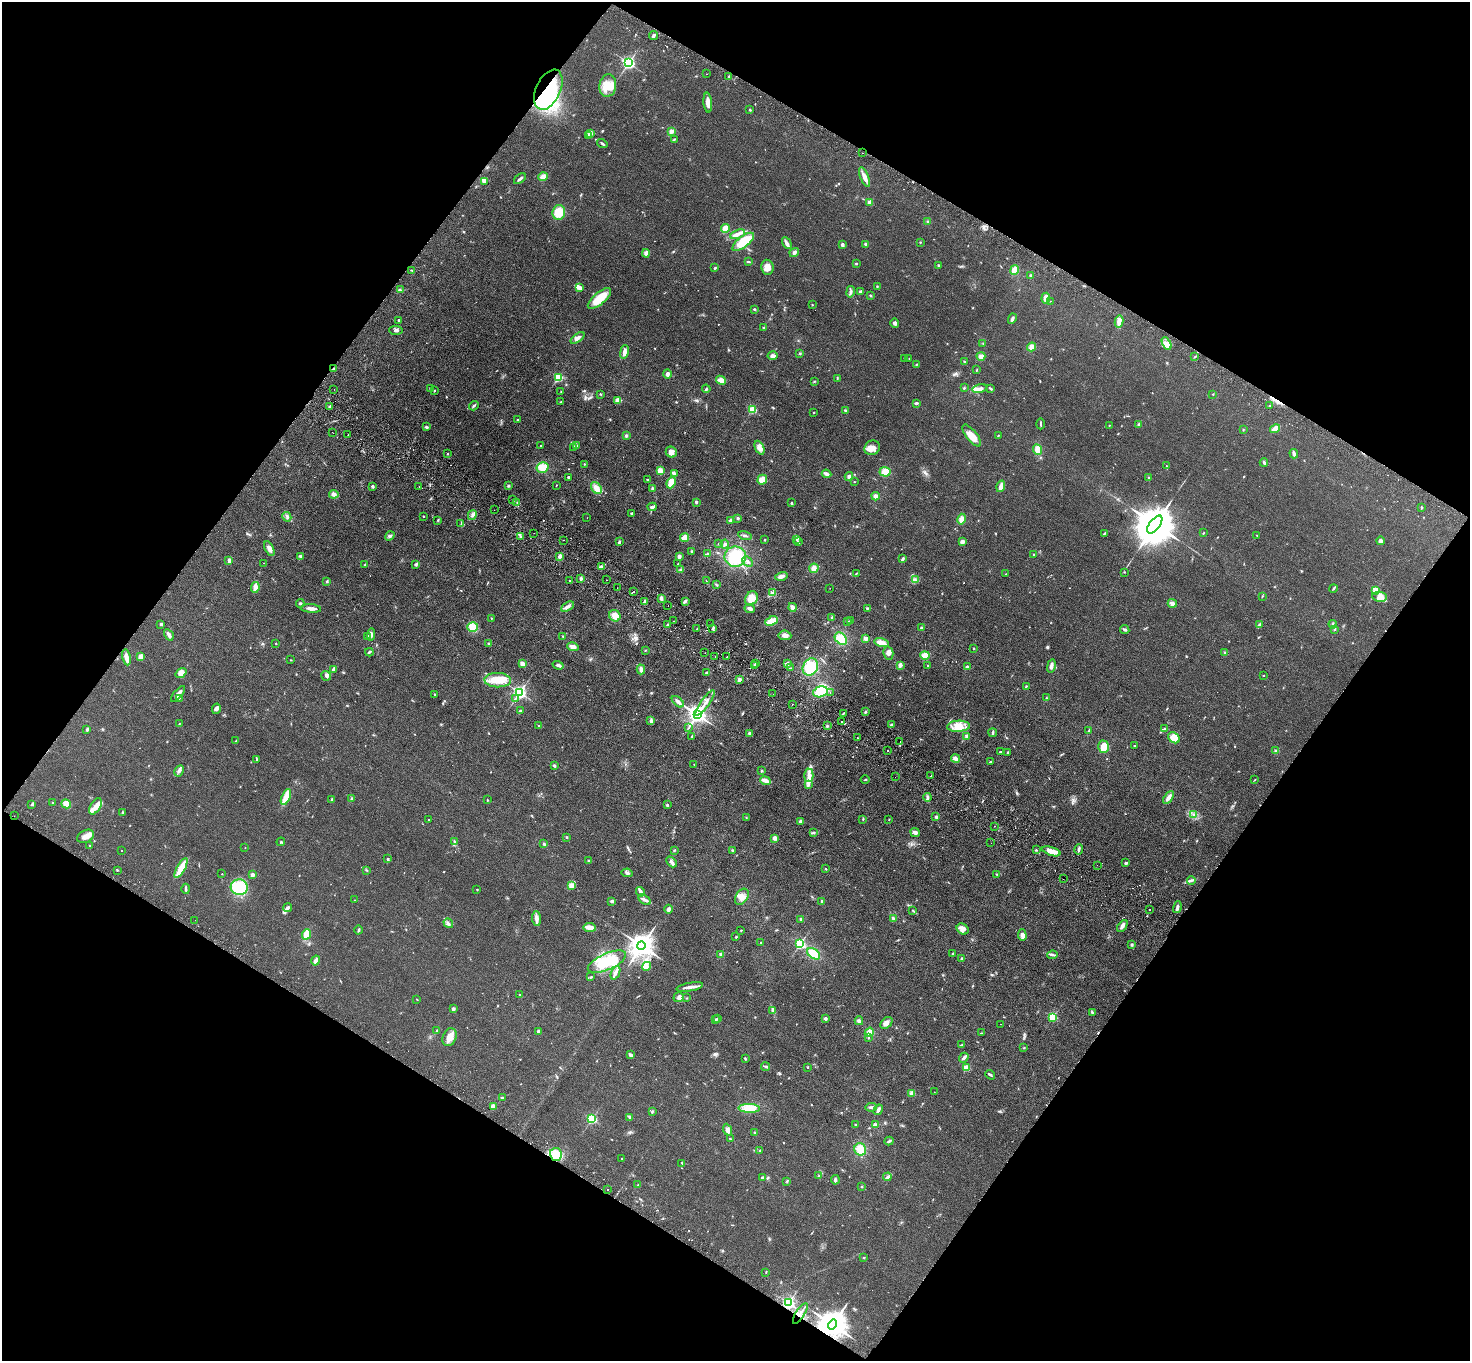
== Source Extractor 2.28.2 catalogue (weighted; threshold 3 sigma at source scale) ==
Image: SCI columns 36-5907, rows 203-5638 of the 5942 x 5980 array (HDU 1 of 3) = the unmasked area's bounding box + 8 px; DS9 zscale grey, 4 x 4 block average (1 PNG px = mean of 4 x 4 image px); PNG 1472 x 1363 px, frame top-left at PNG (2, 2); each listed source drawn as its Kron ellipse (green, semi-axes under 4 px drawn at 4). Shown black and unused: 48% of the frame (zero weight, under 2 of 3 exposures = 3% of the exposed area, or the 3 px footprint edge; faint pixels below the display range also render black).
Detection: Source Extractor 2.28.2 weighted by HDU 2 'WHT'. Background 0.0876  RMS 0.0099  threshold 0.0445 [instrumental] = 3 sigma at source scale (4.5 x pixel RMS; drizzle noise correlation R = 1.50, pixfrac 1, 0.05/0.05 arcsec/px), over >= 5 px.
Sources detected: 799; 2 too faint to see at this stretch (4 x 4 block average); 1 inside a brighter object's white glare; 37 cosmic-ray / hot-pixel residue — neither listed nor drawn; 9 coinciding with a brighter row at this scale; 30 inside a brighter listed object's ellipse — not listed separately; of the other 720, all 500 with FLUX_AUTO >= 2.85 (the completeness limit of this list) listed and drawn (220 fainter detections not listed), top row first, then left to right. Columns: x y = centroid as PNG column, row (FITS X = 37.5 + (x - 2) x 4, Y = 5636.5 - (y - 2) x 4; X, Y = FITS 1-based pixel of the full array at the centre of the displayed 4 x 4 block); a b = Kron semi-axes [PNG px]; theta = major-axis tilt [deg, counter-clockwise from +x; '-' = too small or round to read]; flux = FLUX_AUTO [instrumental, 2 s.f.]
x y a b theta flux
653 35 4 2 - 25
628 63 3 3 - 750
707 74 2 2 - 3.8
729 77 3 2 - 5.7
608 86 11 8 81 78
548 90 21 12 65 260
708 103 10 3 -85 39
750 110 2 2 - 6.6
671 131 4 3 - 15
591 133 3 2 - 6.1
588 136 4 2 - 8.3
674 139 4 2 - 4.7
602 144 5 2 - 8.5
862 153 2 2 - 8.1
543 177 5 4 - 33
865 177 10 3 -68 42
520 179 7 2 36 12
484 182 3 2 - 7.7
870 202 2 2 - 60
559 212 7 6 - 110
928 221 2 2 - 3
725 229 4 3 - 62
738 234 8 4 20 30
743 242 13 5 38 150
920 242 2 2 - 3.5
787 243 6 2 -61 34
866 244 3 3 - 13
842 245 3 2 - 14
794 252 5 4 - 14
646 253 4 4 - 19
748 261 3 2 - 6.4
856 263 2 2 - 5.5
939 265 2 2 - 5.1
767 267 7 6 - 45
715 268 3 2 - 6.7
411 270 3 2 - 3.6
1014 270 5 4 - 45
1031 276 4 3 - 7.5
877 286 3 2 - 4.2
580 288 4 2 - 27
400 290 2 2 - 3.5
850 292 5 3 - 13
860 292 2 2 - 24
870 296 4 2 - 4.6
599 298 14 6 39 150
1046 298 5 3 - 47
1051 301 2 2 - 7.1
812 305 2 2 - 3.1
755 309 3 2 - 6.3
1012 319 5 2 - 17
398 320 4 2 - 4.4
1119 322 6 4 78 34
895 323 5 3 - 12
763 328 3 2 - 5.3
396 330 7 3 -1 15
578 338 8 3 37 25
983 343 2 2 - 3.1
1167 344 6 3 -61 27
1031 347 4 4 - 28
624 352 7 3 80 28
800 353 2 2 - 5.5
773 356 5 4 - 16
981 356 4 4 - 26
1195 356 3 2 - 4.9
904 358 2 2 - 3.8
909 358 2 2 - 4
964 362 2 2 - 4.1
916 364 3 2 - 4.2
333 369 4 2 - 9.8
977 369 3 2 - 3.5
667 374 4 3 - 14
558 377 2 2 - 330
837 378 3 2 - 4.5
721 380 5 4 - 40
814 381 3 2 - 3.5
430 388 2 2 - 3
964 388 3 2 - 4.8
334 389 2 2 - 3.3
706 389 4 2 - 6.5
980 389 7 3 12 30
991 389 4 2 - 7.2
434 391 3 2 - 3.4
561 391 2 2 - 3.3
600 394 3 2 - 3.8
1213 394 2 2 - 3.2
618 400 4 3 - 23
561 402 3 2 - 3.8
916 403 3 2 - 14
1269 405 2 2 - 4.5
474 406 5 2 - 8.1
329 407 3 2 - 6.3
752 410 2 2 - 300
845 411 3 2 - 8.5
814 412 2 2 - 3.8
518 420 2 2 - 9.1
1041 424 5 2 - 6.2
1139 424 4 2 - 7.3
1109 425 2 2 - 3.9
427 427 4 2 - 6.9
1275 429 5 4 - 45
1243 430 2 2 - 3.3
333 433 2 2 - 4.2
348 435 2 2 - 3.5
626 435 3 3 - 7.7
972 436 13 5 -52 61
998 436 2 2 - 4.1
540 445 2 2 - 5
576 446 3 2 - 15
573 447 2 2 - 4.1
759 448 7 4 -64 25
872 448 8 7 - 46
1038 450 6 3 -68 49
671 452 6 5 - 27
447 454 2 2 - 3.9
1294 454 5 3 - 18
1264 463 4 2 - 11
584 464 2 2 - 3.8
1166 466 2 2 - 3
542 467 6 5 - 70
660 470 4 3 - 32
885 472 5 5 - 57
674 474 4 2 - 15
826 474 5 2 - 23
849 476 4 3 - 14
568 477 2 2 - 8.1
1149 478 3 2 - 3
648 480 2 2 - 3.3
762 480 5 4 - 57
854 482 2 2 - 3.2
671 483 6 4 65 62
508 485 3 2 - 11
556 485 2 2 - 2.9
372 486 3 3 - 10
1001 486 6 3 72 32
419 487 2 2 - 3
596 488 6 4 -52 50
652 488 3 2 - 11
334 494 5 3 - 16
876 496 4 3 - 24
513 500 2 2 - 7
517 502 2 2 - 16
696 502 3 2 - 9.5
791 503 2 2 - 5.5
652 507 4 3 - 17
1422 507 3 2 - 5.7
494 510 2 2 - 3.9
632 513 3 2 - 6.4
472 515 5 3 - 14
423 516 2 2 - 10
287 517 5 3 - 12
587 518 2 2 - 4.6
738 518 3 2 - 7.2
962 519 5 3 - 37
438 520 2 2 - 4.6
730 520 3 2 - 18
461 524 2 2 - 3.1
1155 524 10 5 53 33000
534 533 2 2 - 9
1104 533 3 2 - 4.4
1203 533 3 2 - 3.7
745 535 7 2 -14 12
1257 535 2 2 - 2.9
390 536 5 3 - 12
520 536 3 2 - 5.8
685 537 4 3 - 48
797 539 4 2 - 8.2
564 540 2 2 - 8.5
764 540 2 2 - 3.1
1380 541 4 4 - 22
619 542 3 2 - 11
798 542 4 2 - 5.3
962 542 3 3 - 19
719 544 2 2 - 3.2
725 544 4 3 - 9.8
269 549 8 4 -62 26
692 551 3 2 - 7.3
707 554 4 2 - 5.4
1033 555 3 2 - 4.4
300 556 3 2 - 10
560 556 3 2 - 25
679 556 3 3 - 18
735 557 11 10 - 190
902 559 3 2 - 15
229 560 4 3 - 15
748 561 6 3 -45 15
263 563 2 2 - 4.7
416 564 2 2 - 36
678 564 2 2 - 3.2
365 565 3 2 - 6.1
602 567 4 3 - 19
814 568 4 4 - 30
681 570 3 2 - 18
1124 572 2 2 - 4.4
856 573 2 2 - 2.9
1006 574 2 2 - 3
781 576 6 4 14 26
581 578 3 3 - 12
606 580 2 2 - 16
915 580 2 2 - 3.3
570 581 2 2 - 2.9
706 581 4 2 - 4.6
327 582 3 2 - 6.2
716 585 4 2 - 6
255 587 5 2 - 61
617 588 2 2 - 3.4
830 588 2 2 - 2.9
1333 588 4 2 - 6.7
1376 590 2 2 - 130
633 592 2 2 - 6.6
773 592 4 3 - 12
1262 596 2 2 - 3.1
1379 597 7 5 -7 29
661 598 3 2 - 21
751 598 7 6 - 78
685 601 3 2 - 19
644 602 4 3 - 10
300 603 4 3 - 8.3
1172 603 4 4 - 16
668 606 2 2 - 17
567 607 7 2 32 22
792 607 4 3 - 19
311 608 10 3 -5 27
750 608 5 3 - 20
867 608 3 2 - 6.3
615 616 6 5 - 61
832 617 3 2 - 5.8
491 618 2 2 - 3.2
674 621 2 2 - 3.8
771 621 6 4 22 77
851 621 3 2 - 7.9
848 622 4 2 - 7
161 624 3 2 - 9.7
711 624 2 2 - 5.7
1333 624 4 3 - 12
668 625 3 2 - 6.8
1260 625 4 3 - 18
473 627 5 4 - 62
712 628 3 2 - 6
921 628 2 2 - 9.2
697 629 2 2 - 6.2
1335 629 3 2 - 5.8
1125 630 4 2 - 8.6
371 634 6 3 83 17
169 635 6 3 -57 24
785 635 6 5 - 31
368 636 4 3 - 9.1
563 636 3 2 - 3.9
865 638 3 3 - 19
841 639 7 5 -47 110
881 643 7 4 -14 42
276 644 2 2 - 3.1
489 644 2 2 - 35
573 647 6 4 -17 26
973 648 3 2 - 3.6
645 650 3 2 - 3
369 652 4 2 - 9.1
705 653 2 2 - 3.2
888 653 6 5 - 26
1224 653 2 2 - 4.3
925 655 4 4 - 49
141 656 3 3 - 27
126 657 8 3 -80 42
715 657 2 2 - 12
727 657 2 2 - 7.5
291 660 2 2 - 3.3
756 663 3 2 - 8.5
522 664 4 3 - 26
787 664 3 2 - 24
558 665 5 3 - 18
900 665 4 3 - 19
755 666 4 2 - 7.1
928 666 2 2 - 6.3
1051 666 7 3 78 22
810 667 9 7 63 170
967 667 3 3 - 14
790 668 2 2 - 3.7
641 669 5 3 - 26
333 670 4 3 - 9.1
181 673 6 4 36 50
706 673 3 2 - 6.6
326 676 5 3 - 15
1263 676 2 2 - 3.8
739 679 2 2 - 79
498 680 13 7 -1 90
1026 686 3 2 - 5.8
820 692 7 5 16 110
519 693 2 2 - 1600
830 693 2 2 - 3.2
178 694 10 2 50 31
435 694 3 2 - 4.9
773 694 2 2 - 3.1
179 698 2 2 - 4.8
1046 698 2 2 - 4
515 699 4 2 - 6.8
678 702 7 3 -42 19
705 703 15 2 55 28
792 704 2 2 - 6.2
216 709 5 4 - 18
520 711 2 2 - 22
865 712 4 2 - 7
843 713 3 2 - 7.7
697 715 3 3 - 4200
651 721 4 3 - 16
842 721 2 2 - 3
179 724 2 2 - 3.1
891 725 3 2 - 7.9
538 726 2 2 - 7
827 726 3 3 - 8.2
958 726 11 5 3 66
689 727 4 2 - 5.9
87 729 4 3 - 8
1164 729 2 2 - 4.1
1089 730 3 2 - 3.6
993 733 4 2 - 9.8
750 734 3 3 - 15
692 736 3 2 - 5.8
967 736 4 3 - 14
857 738 2 2 - 29
1174 738 6 5 - 74
236 741 3 2 - 3.8
900 741 2 2 - 8.8
1134 746 2 2 - 13
1104 747 6 5 - 71
888 751 2 2 - 5.5
1000 751 2 2 - 3.9
1276 751 4 3 - 11
1008 752 2 2 - 8.6
257 759 3 2 - 6.1
955 759 4 3 - 29
990 762 3 2 - 6.7
694 764 2 2 - 4.9
554 766 3 2 - 8.7
179 771 6 3 62 16
761 771 3 2 - 4.7
809 775 6 4 89 30
931 776 2 2 - 44
895 777 2 2 - 3.1
865 780 4 2 - 4.8
1255 780 3 2 - 4
766 781 5 3 - 42
808 784 3 3 - 12
286 797 8 4 68 73
927 797 4 2 - 11
351 798 3 2 - 5.7
1168 798 7 3 57 30
332 799 3 2 - 6.7
487 800 3 2 - 3.6
52 803 2 2 - 3.8
32 804 3 3 - 8.3
66 804 5 4 - 41
667 805 2 2 - 21
95 806 9 5 58 42
122 812 3 2 - 5
1194 815 3 2 - 7.2
14 816 2 2 - 5.1
746 817 3 2 - 3.6
936 817 3 2 - 16
863 819 2 2 - 3.6
889 819 2 2 - 3.6
428 820 2 2 - 3.1
800 821 3 2 - 9.1
995 826 2 2 - 3.2
813 833 3 2 - 6.8
915 833 5 3 - 18
86 836 9 6 28 36
566 837 2 2 - 4.8
775 838 4 3 - 19
281 842 4 2 - 5.8
454 842 4 2 - 5
991 843 2 2 - 3
544 844 3 2 - 5.9
89 846 2 2 - 3.6
245 848 2 2 - 3.6
1079 849 5 2 - 9.5
674 850 3 2 - 5.2
732 850 2 2 - 4.4
1036 850 2 2 - 5
122 851 2 2 - 3.4
1051 851 9 4 -18 59
388 859 2 2 - 17
589 861 3 2 - 4.9
671 862 6 4 -48 18
1126 863 3 2 - 11
1097 865 2 2 - 3.7
181 868 11 3 61 130
826 869 2 2 - 8.3
117 870 2 2 - 3.2
366 870 3 2 - 4.2
627 873 5 3 - 12
222 874 2 2 - 3.9
996 874 2 2 - 3.4
252 875 2 2 - 67
1063 879 2 2 - 3.6
1191 880 4 2 - 7.3
571 885 4 4 - 16
239 887 8 8 - 280
186 889 5 2 - 11
477 889 3 2 - 3.2
640 892 5 2 - 32
742 897 9 6 57 39
354 900 2 2 - 2.9
644 900 7 3 -33 16
612 901 3 3 - 9.7
822 901 2 2 - 31
1177 907 6 3 75 14
287 908 4 3 - 18
669 909 4 3 - 20
1150 909 2 2 - 4.6
913 911 3 2 - 4.9
536 918 7 3 -85 32
893 918 3 2 - 11
801 919 3 3 - 10
195 920 2 2 - 5.6
448 923 5 2 - 10
1122 926 7 3 53 22
590 927 6 3 -4 47
963 929 6 5 - 36
358 930 4 2 - 8.8
741 930 2 2 - 3.7
306 934 5 3 - 87
1022 935 6 4 -86 28
736 937 2 2 - 6.8
761 943 2 2 - 14
800 944 2 2 - 600
1132 945 3 2 - 7
641 946 4 3 - 7200
953 953 3 2 - 4.8
721 954 3 2 - 10
814 954 7 4 -35 87
1052 955 5 3 - 11
961 959 3 2 - 4.8
316 960 5 3 - 19
607 962 20 8 24 210
646 966 5 4 - 24
615 973 7 3 67 23
591 977 3 2 - 7
690 987 13 3 9 32
520 995 2 2 - 4.4
679 997 5 5 - 22
686 998 2 2 - 3.1
417 999 2 2 - 3.6
453 1009 3 3 - 14
773 1010 4 3 - 24
1092 1013 3 2 - 4.6
1053 1017 2 2 - 290
715 1019 2 2 - 8
718 1019 3 2 - 4.4
825 1019 3 3 - 11
859 1021 4 3 - 14
886 1023 7 5 44 27
1001 1024 2 2 - 3.6
437 1030 2 2 - 3.6
538 1031 3 2 - 8.7
869 1032 5 3 - 40
981 1033 2 2 - 3
450 1037 9 6 68 54
868 1038 2 2 - 5.3
961 1045 4 2 - 5.4
1024 1048 3 2 - 3.7
630 1055 4 2 - 16
964 1058 5 3 - 13
745 1059 3 2 - 4.4
766 1067 4 3 - 9.9
808 1067 2 2 - 4.2
966 1068 2 2 - 150
990 1075 5 2 - 9.2
934 1092 2 2 - 5
912 1093 3 3 - 24
502 1098 2 2 - 6.8
493 1106 3 3 - 26
871 1107 6 2 9 13
749 1108 10 4 -2 110
878 1110 5 2 - 20
652 1112 3 2 - 5.3
629 1118 4 2 - 6
592 1119 2 2 - 510
855 1125 2 2 - 3.8
875 1125 3 3 - 20
727 1130 6 3 -67 25
754 1132 2 2 - 15
730 1139 3 2 - 5
889 1141 4 2 - 12
860 1149 6 5 - 82
760 1151 3 2 - 5.9
556 1154 6 6 - 51
622 1158 2 2 - 5.2
682 1163 3 2 - 3.6
819 1176 2 2 - 3.6
887 1177 4 2 - 9.3
763 1178 2 2 - 26
835 1180 5 2 - 13
787 1181 3 2 - 4.5
638 1185 3 2 - 4.4
861 1187 2 2 - 11
608 1189 2 2 - 5.2
864 1258 3 2 - 4.5
766 1272 3 2 - 3
788 1303 2 2 - 1300
800 1313 12 2 58 24
832 1324 5 4 - 13000
Overlapping masked pixels (flux is a lower limit): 5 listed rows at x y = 548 90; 333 369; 14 816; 800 1313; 832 1324
Diffuse or blended objects may show on this block-average render without a row.